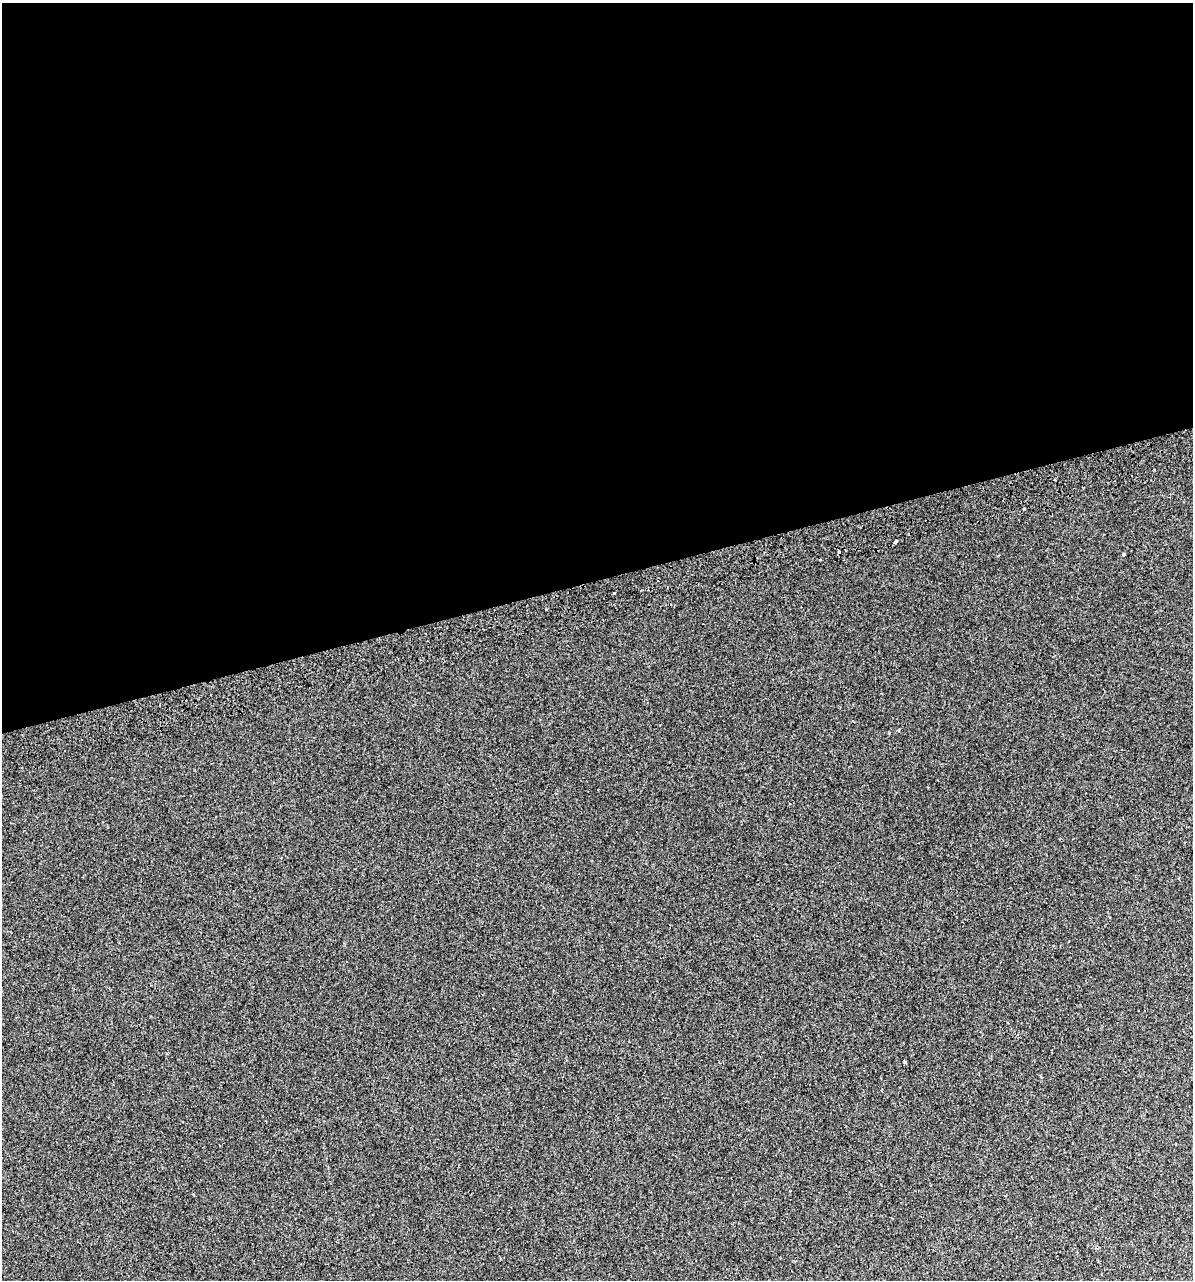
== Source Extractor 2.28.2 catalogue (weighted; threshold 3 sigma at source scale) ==
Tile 2 of 4 x 4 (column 2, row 1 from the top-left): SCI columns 1248-2438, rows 3878-5155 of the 4925 x 5196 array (HDU 1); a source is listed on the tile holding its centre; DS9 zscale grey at full resolution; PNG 1195 x 1282 px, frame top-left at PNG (2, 3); no overlay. Shown black and unused: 45% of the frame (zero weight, under 2 of 3 exposures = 2% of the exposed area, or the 3 px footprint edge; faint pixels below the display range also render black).
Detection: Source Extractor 2.28.2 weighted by HDU 2 'WHT'; one run over the whole footprint, this tile lists its part. Background 0.00299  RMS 0.0037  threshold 0.0168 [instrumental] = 3 sigma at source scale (4.5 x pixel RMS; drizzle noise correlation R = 1.50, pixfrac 1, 0.0396/0.0396 arcsec/px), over >= 5 px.
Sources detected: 12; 2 cosmic-ray / hot-pixel residue — not listed; the other 10 listed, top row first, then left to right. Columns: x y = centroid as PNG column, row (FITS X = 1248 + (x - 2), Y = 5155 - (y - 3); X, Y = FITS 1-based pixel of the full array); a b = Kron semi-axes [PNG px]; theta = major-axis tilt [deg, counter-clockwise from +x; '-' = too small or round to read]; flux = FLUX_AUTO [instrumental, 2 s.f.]
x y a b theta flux
1154 470 3 2 - 0.3
1054 480 3 2 - 0.52
1024 509 3 2 - 0.6
896 542 4 3 - 1.6
1123 554 3 3 - 2.2
820 560 3 2 - 0.41
614 593 3 3 - 1.1
546 609 2 2 - 0.34
898 730 3 3 - 0.48
905 1062 5 3 - 0.35